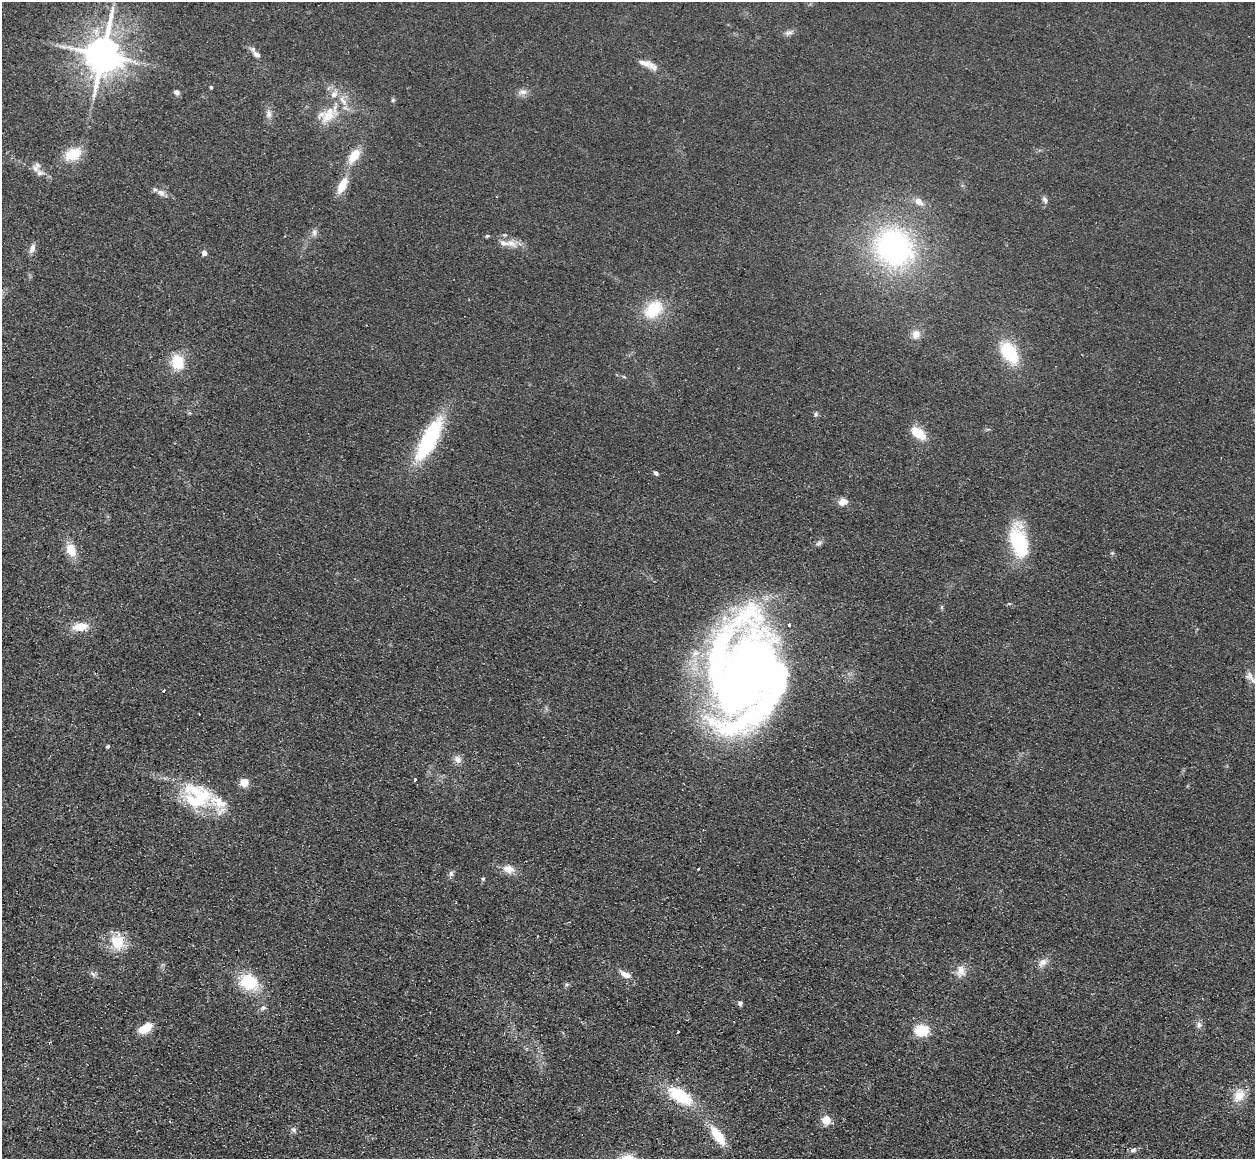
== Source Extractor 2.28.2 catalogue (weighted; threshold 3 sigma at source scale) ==
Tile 7 of 4 x 4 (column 3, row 2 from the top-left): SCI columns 2522-3774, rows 2651-3807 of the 5043 x 5143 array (HDU 1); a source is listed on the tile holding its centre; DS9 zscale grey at full resolution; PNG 1257 x 1161 px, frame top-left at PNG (2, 2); no overlay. Shown black and unused: <1% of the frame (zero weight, under 2 of 3 exposures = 3% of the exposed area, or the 3 px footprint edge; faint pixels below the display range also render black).
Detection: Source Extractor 2.28.2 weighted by HDU 2 'WHT'; one run over the whole footprint, this tile lists its part. Background 0.0726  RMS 0.0098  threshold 0.044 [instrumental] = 3 sigma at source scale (4.5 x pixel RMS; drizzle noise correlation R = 1.50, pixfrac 1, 0.05/0.05 arcsec/px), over >= 5 px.
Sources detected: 86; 3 inside a brighter object's white glare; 1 cosmic-ray / hot-pixel residue — not listed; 11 inside a brighter listed object's ellipse — not listed separately; the other 71 listed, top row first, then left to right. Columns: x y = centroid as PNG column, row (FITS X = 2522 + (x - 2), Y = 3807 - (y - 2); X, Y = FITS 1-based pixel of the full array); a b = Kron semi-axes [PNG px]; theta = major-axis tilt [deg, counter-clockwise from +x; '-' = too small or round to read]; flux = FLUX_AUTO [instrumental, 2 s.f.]
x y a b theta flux
789 33 12 5 10 3.7
256 54 12 7 -38 4.8
103 55 12 10 80 2800
653 67 23 9 -41 8.3
211 87 4 3 - 1.3
177 92 6 6 - 3.3
522 92 12 8 1 5.3
393 100 5 5 - 1.5
269 114 12 8 -90 5.2
328 115 31 17 45 27
73 154 14 10 27 31
354 156 17 10 54 19
35 168 11 9 -73 5.5
342 186 21 9 64 16
161 193 10 7 -33 5.1
1045 200 10 6 -63 3
919 202 13 9 -38 7.4
314 232 9 7 87 3.7
487 236 6 4 23 1.3
511 243 17 11 -23 11
894 247 43 38 -43 230
32 248 12 7 72 5
204 253 4 4 - 6.3
653 309 21 14 41 40
916 334 12 11 - 8
1009 352 21 13 -56 56
177 362 19 15 -78 24
624 377 6 3 -19 1.1
816 414 7 5 83 1.8
988 429 6 4 17 1.3
918 433 15 8 -38 25
429 439 50 16 62 92
656 473 6 4 -50 2.1
843 501 10 8 17 8.2
1019 541 32 16 -75 75
819 543 10 5 44 2.8
71 550 16 11 -68 16
1112 553 5 5 - 1.3
942 607 6 4 72 1.2
80 627 18 9 8 16
744 674 98 63 82 960
1249 676 14 10 -37 7.1
164 691 3 3 - 6
108 746 4 4 - 1.5
457 759 11 10 - 5.5
415 780 3 3 - 3.6
244 782 5 5 - 33
198 799 38 24 23 59
508 869 16 10 -17 10
698 869 3 2 - 1.7
451 873 8 6 -88 2.7
483 879 5 4 - 1.2
118 942 20 16 -83 25
1042 963 13 9 45 6.6
961 971 16 12 81 9.7
93 974 9 4 -36 2.7
625 974 14 7 -25 7.7
249 982 19 16 -35 43
567 984 7 4 57 1.7
740 1003 5 5 - 2.7
263 1008 9 5 30 2.7
1199 1025 10 7 -87 3.7
145 1028 16 8 33 18
921 1030 13 10 5 29
678 1032 3 2 - 0.7
1239 1095 17 12 68 17
680 1096 27 13 -33 50
826 1120 10 10 - 11
294 1129 8 7 - 2.7
718 1136 24 10 -55 25
1133 1150 10 6 23 2.9